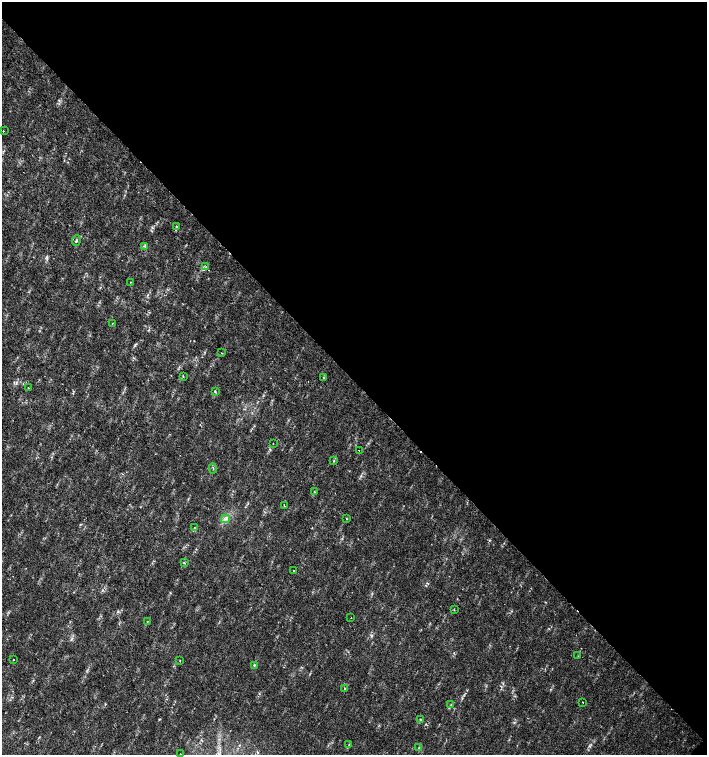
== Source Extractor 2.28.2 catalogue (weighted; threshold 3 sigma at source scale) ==
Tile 8 of 4 x 4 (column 4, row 2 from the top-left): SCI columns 4454-5862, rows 3011-4516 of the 6023 x 6029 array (HDU 1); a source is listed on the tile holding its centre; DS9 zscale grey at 2 x 2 block average (1 PNG px = mean of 2 x 2 image px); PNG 709 x 757 px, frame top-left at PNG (2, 2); each listed source drawn as its Kron ellipse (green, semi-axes under 4 px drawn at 4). Shown black and unused: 50% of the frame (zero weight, under 2 of 3 exposures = <1% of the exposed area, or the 3 px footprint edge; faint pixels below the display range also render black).
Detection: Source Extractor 2.28.2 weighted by HDU 2 'WHT'; one run over the whole footprint, this tile lists its part. Background 0.0178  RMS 0.0029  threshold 0.0129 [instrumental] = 3 sigma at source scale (4.5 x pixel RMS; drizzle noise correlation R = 1.50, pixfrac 1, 0.0396/0.0396 arcsec/px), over >= 5 px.
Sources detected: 39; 2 cosmic-ray / hot-pixel residue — neither listed nor drawn; the other 37 listed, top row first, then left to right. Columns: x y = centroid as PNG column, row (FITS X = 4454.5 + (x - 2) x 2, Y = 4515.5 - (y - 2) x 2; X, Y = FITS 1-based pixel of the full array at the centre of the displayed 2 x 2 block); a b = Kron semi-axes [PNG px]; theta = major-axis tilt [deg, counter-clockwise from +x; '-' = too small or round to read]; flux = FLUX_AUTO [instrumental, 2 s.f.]
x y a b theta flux
3 131 2 2 - 0.63
176 226 3 3 - 0.64
76 240 5 3 - 0.89
145 246 4 3 - 0.79
205 267 3 2 - 0.64
130 282 2 2 - 0.26
113 323 2 2 - 0.39
221 353 3 2 - 0.4
183 376 3 2 - 0.42
323 378 3 2 - 0.44
28 388 2 2 - 0.23
215 392 3 2 - 0.53
273 444 2 2 - 0.3
359 450 2 2 - 0.34
334 461 3 2 - 0.43
213 468 5 2 - 0.65
314 492 3 2 - 0.4
284 506 3 2 - 0.41
225 519 4 2 - 1.1
346 519 2 2 - 0.48
195 528 3 2 - 0.42
184 563 3 3 - 0.53
293 570 2 2 - 0.99
454 610 2 2 - 0.44
351 618 2 2 - 0.25
147 621 2 2 - 0.3
578 656 2 2 - 0.27
13 660 2 2 - 1.3
180 661 2 2 - 0.28
254 665 3 3 - 0.63
345 689 3 3 - 0.92
583 702 2 2 - 0.44
451 705 3 3 - 0.48
421 720 3 2 - 0.41
349 745 3 2 - 0.45
418 748 3 2 - 0.64
180 754 2 2 - 0.31
Diffuse or blended objects may show on this block-average render without a row.